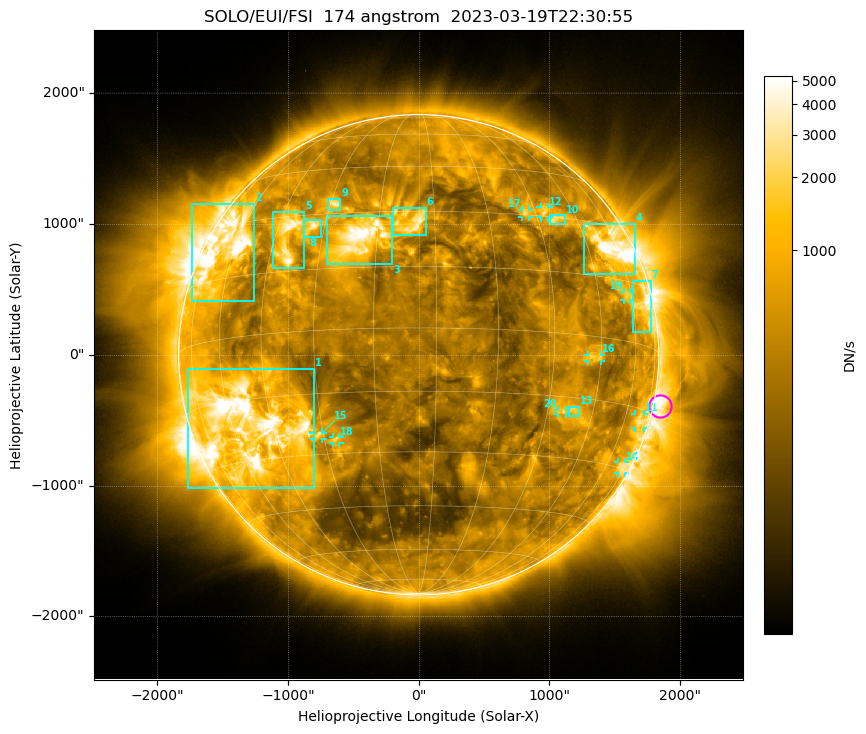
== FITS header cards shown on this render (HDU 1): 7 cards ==
TELESCOP= 'SOLO/EUI/FSI'       / telescope/Sensor name
WAVELNTH=                  174 / [Angstrom] characteristic wavelength observatio
WAVEUNIT= 'Angstrom'           / Wavelength unit
DATE-OBS= '2023-03-19T22:30:55.207' / [UTC] deprecated, same as DATE-BEG.
CTYPE1  = 'HPLN-TAN'           / helioprojective longitude (Solar X)
CTYPE2  = 'HPLT-TAN'           / helioprojective latitude (Solar Y)
BUNIT   = 'DN/s    '           / units of physical value, after BSCALE, BZERO

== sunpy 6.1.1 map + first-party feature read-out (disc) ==
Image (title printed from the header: SOLO/EUI/FSI  174 angstrom  2023-03-19T22:30:55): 1117 x 1118 px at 4.44 arcsec/px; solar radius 1836 arcsec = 414 px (full disc in frame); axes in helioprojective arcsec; data unit DN/s (BUNIT, on the colour bar)
Field: cropped to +-1.35 R_sun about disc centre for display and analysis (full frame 3294 x 3266 px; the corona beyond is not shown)
Orientation: file roll -94.35 deg (from PC/CROTA): ROTATED to solar-north-up (sunpy Map.rotate, bilinear) for analysis and display; everything below refers to the rotated frame
Observer: Stonyhurst longitude -19.3 deg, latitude -6.4 deg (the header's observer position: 19 deg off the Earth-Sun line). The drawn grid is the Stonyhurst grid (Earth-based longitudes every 15 deg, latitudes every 15 deg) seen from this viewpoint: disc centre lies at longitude -19.3 deg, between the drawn -30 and -15 deg meridians, so no drawn meridian runs through disc centre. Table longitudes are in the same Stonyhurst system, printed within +-180 deg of -19.3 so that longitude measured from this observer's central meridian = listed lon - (-19.3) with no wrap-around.
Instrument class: DISC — disc imager (sunpy class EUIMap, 174 A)
Bright regions (active regions / flare kernels): reference = the median radial profile (limb darkening/brightening removed); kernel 9 px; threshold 5 sigma = 997 DN/s over a disc level ~386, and >= 1.15x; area >= 13 px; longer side >= 10 px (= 44 arcsec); searched inside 0.97 R_sun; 21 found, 20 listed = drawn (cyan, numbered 1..; 9 of them under ~66 arcsec drawn as corner ticks so the feature stays visible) (cap 20 boxes per figure: the strongest are kept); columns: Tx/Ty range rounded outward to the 10 arcsec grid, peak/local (2 s.f.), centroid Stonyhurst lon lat
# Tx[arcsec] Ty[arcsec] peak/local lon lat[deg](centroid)
1 -1760..-800 -1020..-110 20 -69 -22
2 -1730..-1260 410..1150 15 -79 +22
3 -700..-200 690..1060 15 -35 +22
4 1260..1660 620..1000 14 +41 +23
5 -1120..-870 660..1090 9.4 -56 +24
6 -200..60 910..1120 8.7 -22 +27
7 1630..1780 170..560 5.9 +51 +9
8 -880..-750 890..1030 10 -49 +26
9 -690..-600 1100..1190 8.6 -44 +33
10 1000..1120 990..1060 6.1 +22 +29
11 1650..1720 -560..-450 4.3 +55 -18
12 930..990 1050..1130 5.9 +18 +31
13 1150..1230 -470..-400 5 +23 -18
14 1520..1580 -910..-820 4.2 +56 -30
15 -810..-730 -650..-590 5.4 -47 -25
16 1290..1390 -50..0 4.9 +27 -5
17 790..840 1050..1110 5.8 +12 +30
18 -660..-600 -680..-630 5.8 -42 -27
19 1570..1620 420..480 3.5 +43 +11
20 1060..1130 -460..-420 4 +20 -19
Off-limb structures (1.02-1.3 R_sun): pedestal 1.63 DN/s subtracted; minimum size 162 px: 2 found; the strongest spans PA ~220..310 deg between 1.02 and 1.3 R_sun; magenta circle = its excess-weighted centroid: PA ~260 deg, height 1.03 R_sun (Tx ~1840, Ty ~-390 arcsec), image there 3.9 x the reference